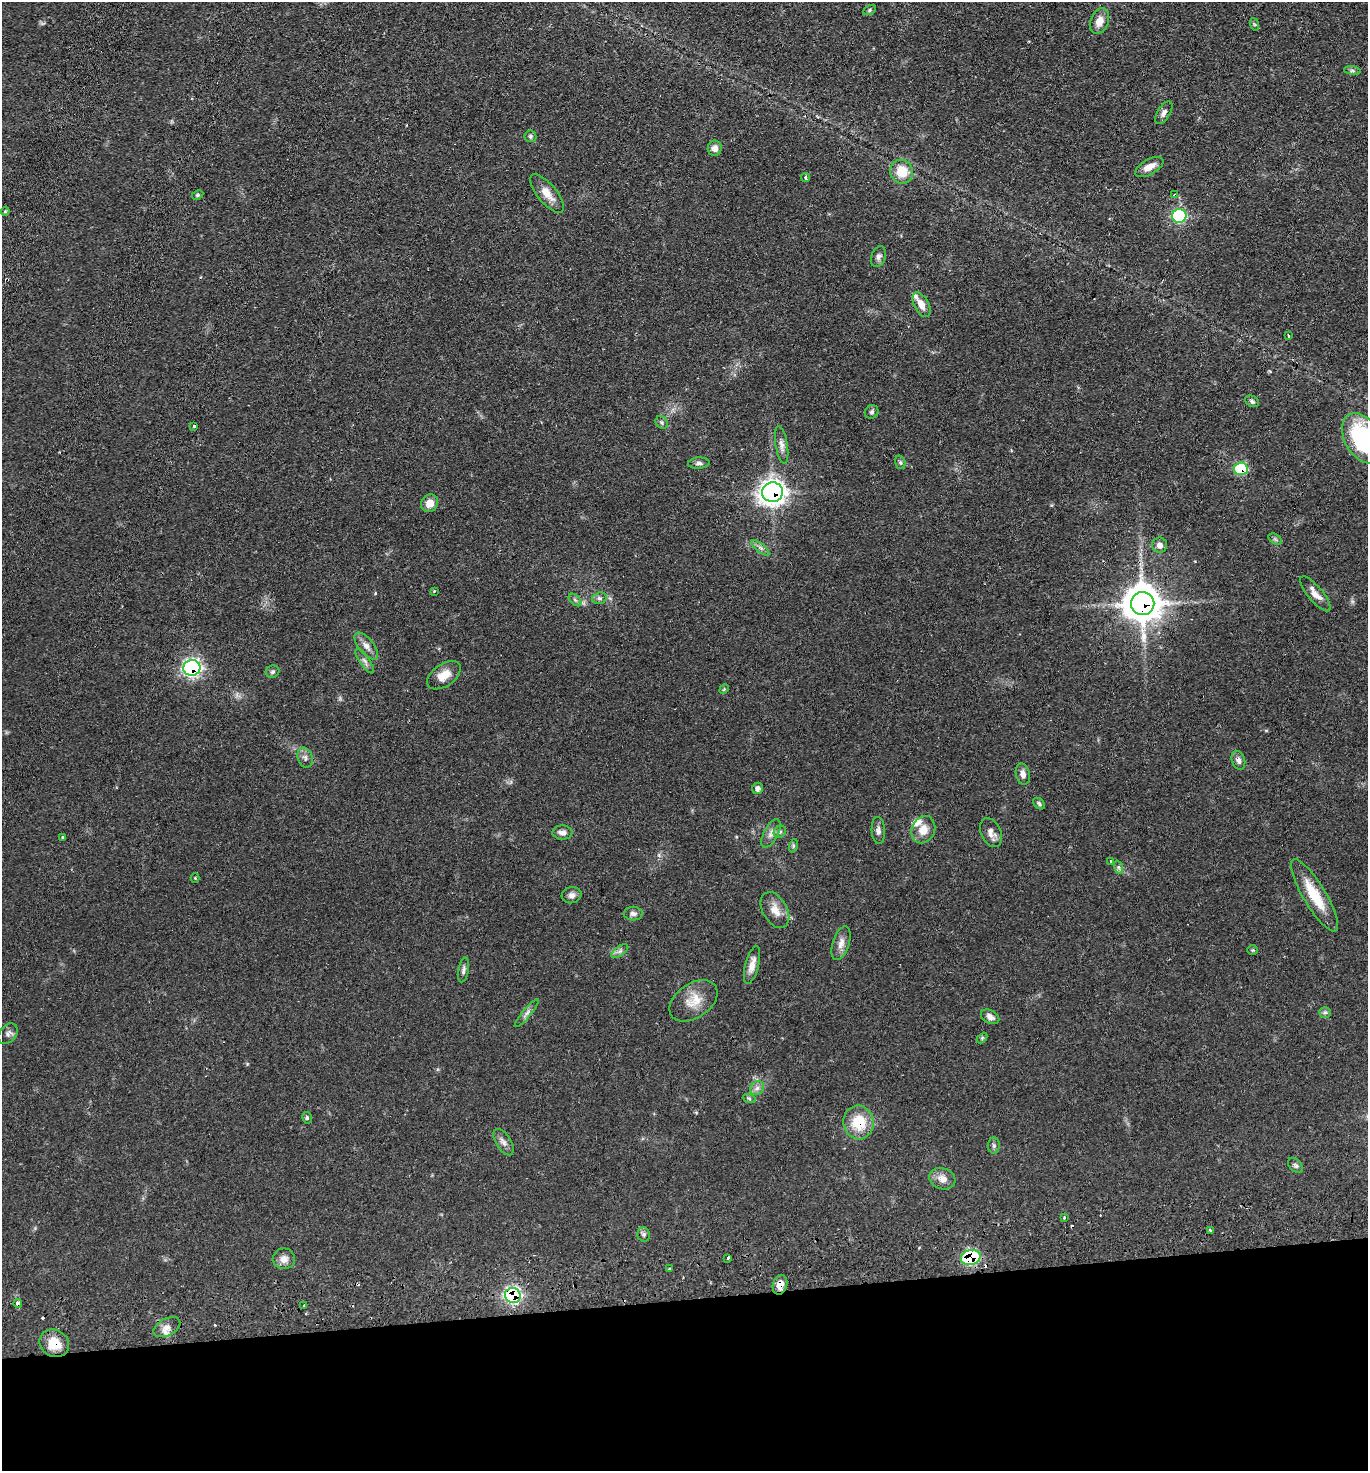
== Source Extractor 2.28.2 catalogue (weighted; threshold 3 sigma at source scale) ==
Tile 8 of 3 x 3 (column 2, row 3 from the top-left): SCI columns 1489-2854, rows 53-1521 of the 4380 x 4515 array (HDU 1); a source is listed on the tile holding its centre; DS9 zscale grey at full resolution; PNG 1370 x 1473 px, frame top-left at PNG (2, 2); each listed source drawn as its Kron ellipse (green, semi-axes under 4 px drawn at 4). Shown black and unused: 12% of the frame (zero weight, under 2 of 3 exposures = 3% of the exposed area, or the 3 px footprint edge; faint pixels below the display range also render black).
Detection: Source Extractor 2.28.2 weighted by HDU 2 'WHT'; one run over the whole footprint, this tile lists its part. Background 0.0543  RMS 0.0061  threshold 0.0275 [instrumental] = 3 sigma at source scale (4.5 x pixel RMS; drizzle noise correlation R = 1.50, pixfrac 1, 0.05/0.05 arcsec/px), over >= 5 px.
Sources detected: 102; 5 cosmic-ray / hot-pixel residue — neither listed nor drawn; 2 inside a brighter listed object's ellipse — not listed separately; the other 95 listed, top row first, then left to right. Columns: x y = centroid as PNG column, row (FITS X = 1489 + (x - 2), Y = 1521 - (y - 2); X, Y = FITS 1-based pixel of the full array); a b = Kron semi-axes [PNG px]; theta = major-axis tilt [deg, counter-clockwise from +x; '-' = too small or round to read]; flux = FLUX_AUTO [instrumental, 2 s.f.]
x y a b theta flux
870 10 6 4 29 0.94
1099 21 13 9 69 6.2
1254 24 6 4 -71 0.8
1352 71 8 4 -8 1.3
1164 113 13 6 58 2.6
530 136 6 6 - 1.3
715 148 8 7 - 3.3
1149 167 16 7 30 5.5
902 172 12 11 - 13
806 177 5 3 - 2
547 193 23 9 -50 7.5
198 195 6 4 28 0.93
1174 195 4 3 - 0.83
5 211 4 4 - 0.65
1179 216 7 7 - 71
878 257 10 7 69 2.3
921 305 13 7 -62 5.9
1289 336 3 3 - 0.89
1252 401 7 5 -30 1.2
872 412 7 6 - 1.4
662 422 7 5 -46 1.3
194 426 3 3 - 1.3
1362 438 27 17 -60 64
782 445 19 6 -81 3.1
900 462 7 5 -73 1.1
699 463 11 5 3 1.7
1241 469 7 6 - 37
772 492 10 9 - 420
430 503 9 8 - 5.7
1275 539 7 4 -34 1.2
1160 545 7 7 - 3
760 548 11 3 -40 1.6
434 591 3 3 - 0.63
1315 594 22 7 -50 5.5
599 598 7 5 18 1.6
575 600 7 4 -45 1.3
1143 604 11 11 - 1300
366 646 16 7 -51 3.9
365 661 14 5 -56 2.3
192 668 9 8 - 140
273 672 7 6 - 1.3
444 675 19 11 34 8.5
724 689 5 4 - 0.81
305 758 10 7 -75 2.4
1238 760 9 6 -70 2.5
1023 774 11 7 -77 3.3
758 788 6 5 - 2.3
1039 804 7 4 -41 1.2
878 830 13 6 -87 2.7
923 830 14 11 66 7.1
562 832 10 7 -2 3.2
780 832 6 5 - 1.3
771 833 15 7 63 3.5
991 833 15 10 -65 4.2
62 837 3 2 - 0.7
793 846 7 4 72 0.92
1111 861 3 3 - 0.57
1118 867 7 4 -71 1.2
195 878 4 4 - 0.56
572 895 10 8 15 2.7
1314 895 42 11 -59 19
775 910 19 12 -60 7.2
633 914 9 7 -2 2.5
841 943 17 8 73 4.6
1252 950 5 4 - 0.82
620 951 10 5 36 1.7
752 965 19 6 75 5.2
463 970 12 5 79 2
694 1001 27 17 34 12
1325 1012 6 5 - 1.1
527 1013 18 4 50 2.3
990 1017 10 6 -30 3
8 1034 11 8 50 2.5
982 1038 6 4 46 0.82
757 1088 8 6 45 2.2
749 1098 7 4 -19 0.93
307 1118 6 4 -78 0.98
859 1122 17 15 -84 18
503 1142 15 7 -57 3.1
994 1146 8 6 -88 1.4
1296 1166 9 5 -45 1.4
942 1179 13 10 -19 5.1
1064 1217 3 2 - 0.95
1210 1230 4 3 - 0.56
644 1234 7 6 - 1.5
728 1258 3 3 - 9.3
971 1258 10 7 16 58
284 1259 11 10 - 4.3
669 1269 3 3 - 1.9
780 1285 10 7 73 5.3
513 1295 8 7 - 120
18 1303 4 3 - 3.1
304 1305 3 3 - 1
167 1327 14 8 28 4.6
54 1343 15 13 -31 11
Overlapping masked pixels (flux is a lower limit): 10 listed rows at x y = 1241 469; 772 492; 1143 604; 192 668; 859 1122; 971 1258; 780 1285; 513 1295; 18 1303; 54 1343
Isophote crosses this tile's border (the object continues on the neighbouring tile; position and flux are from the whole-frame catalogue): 1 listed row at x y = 1362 438